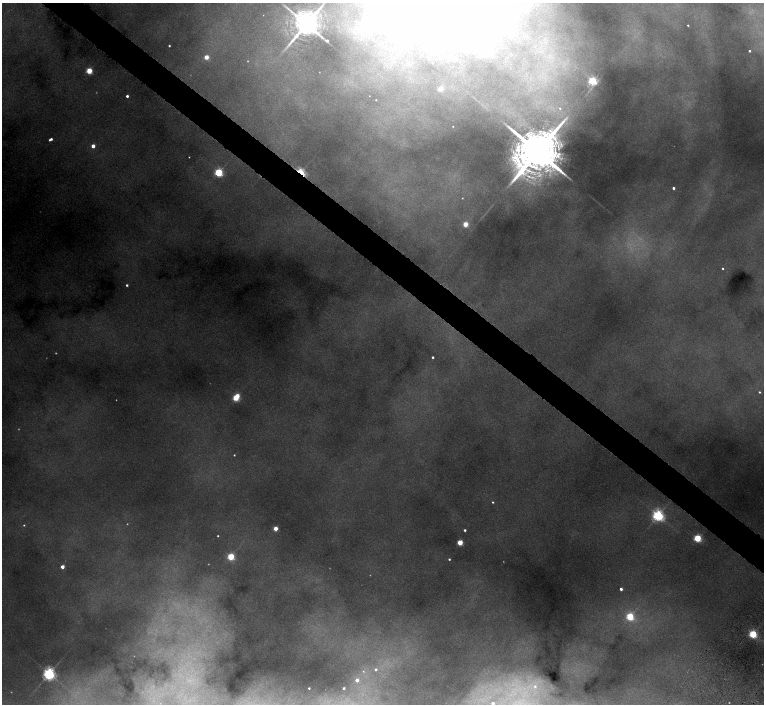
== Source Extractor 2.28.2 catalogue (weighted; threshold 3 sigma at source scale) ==
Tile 11 of 4 x 4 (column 3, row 3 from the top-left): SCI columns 3049-4572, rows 1568-2970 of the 6097 x 6082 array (HDU 1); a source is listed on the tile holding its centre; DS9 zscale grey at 2 x 2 block average (1 PNG px = mean of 2 x 2 image px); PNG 766 x 706 px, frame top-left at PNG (2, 3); no overlay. Shown black and unused: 4% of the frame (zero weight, under 4 of 8 exposures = <1% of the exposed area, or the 3 px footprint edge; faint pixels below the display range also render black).
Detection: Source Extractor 2.28.2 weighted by HDU 2 'WHT'; one run over the whole footprint, this tile lists its part. Background 0.125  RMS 0.0062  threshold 0.0254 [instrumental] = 3 sigma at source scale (4.09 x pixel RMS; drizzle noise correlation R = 1.36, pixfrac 0.8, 0.05/0.05 arcsec/px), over >= 5 px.
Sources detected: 68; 13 too faint to see at this stretch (2 x 2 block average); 4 inside a brighter object's white glare — not listed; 1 inside a brighter listed object's ellipse — not listed separately; the other 50 listed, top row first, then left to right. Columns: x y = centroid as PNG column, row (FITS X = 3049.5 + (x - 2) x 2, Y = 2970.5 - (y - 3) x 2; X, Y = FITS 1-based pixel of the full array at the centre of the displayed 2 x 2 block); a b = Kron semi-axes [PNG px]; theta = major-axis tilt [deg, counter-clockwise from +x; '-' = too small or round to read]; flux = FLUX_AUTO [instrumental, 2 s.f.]
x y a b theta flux
306 24 8 7 - 3200
688 25 2 2 - 1.2
169 46 2 2 - 2
749 51 2 2 - 2.1
206 57 3 3 - 30
89 71 3 3 - 73
592 81 3 3 - 180
440 89 3 2 - 23
127 96 2 2 - 4.4
369 96 2 2 - 0.43
376 100 2 2 - 0.62
560 108 3 3 - 1.4
453 126 2 2 - 0.81
51 139 4 2 - 4.8
93 146 2 2 - 15
538 151 22 9 48 16000
189 157 2 2 - 0.74
219 172 3 3 - 170
301 172 5 3 - 100
673 188 2 2 - 3.5
462 198 2 2 - 0.68
465 224 3 3 - 39
723 268 2 2 - 1.6
127 285 2 2 - 2.8
433 357 2 2 - 2.8
759 392 3 2 - 2
235 398 3 3 - 65
234 455 2 2 - 1.2
493 502 2 2 - 1.5
658 515 4 3 - 400
24 525 3 3 - 1.4
275 528 3 2 - 25
465 530 2 2 - 3
218 536 2 2 - 1.1
697 538 3 3 - 120
460 542 3 3 - 56
231 556 3 3 - 94
449 559 2 2 - 2
62 567 2 2 - 13
621 589 2 2 - 5.7
630 616 3 3 - 120
753 634 3 3 - 140
376 669 3 3 - 2.9
363 671 3 3 - 1.3
49 673 4 3 - 490
357 680 2 2 - 10
535 686 3 3 - 1.5
309 688 2 2 - 2.1
344 688 2 2 - 2.8
493 703 2 2 - 4.7
Overlapping masked pixels (flux is a lower limit): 1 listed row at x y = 301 172
Isophote crosses this tile's border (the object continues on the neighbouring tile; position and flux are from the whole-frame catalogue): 2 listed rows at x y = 306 24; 493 703